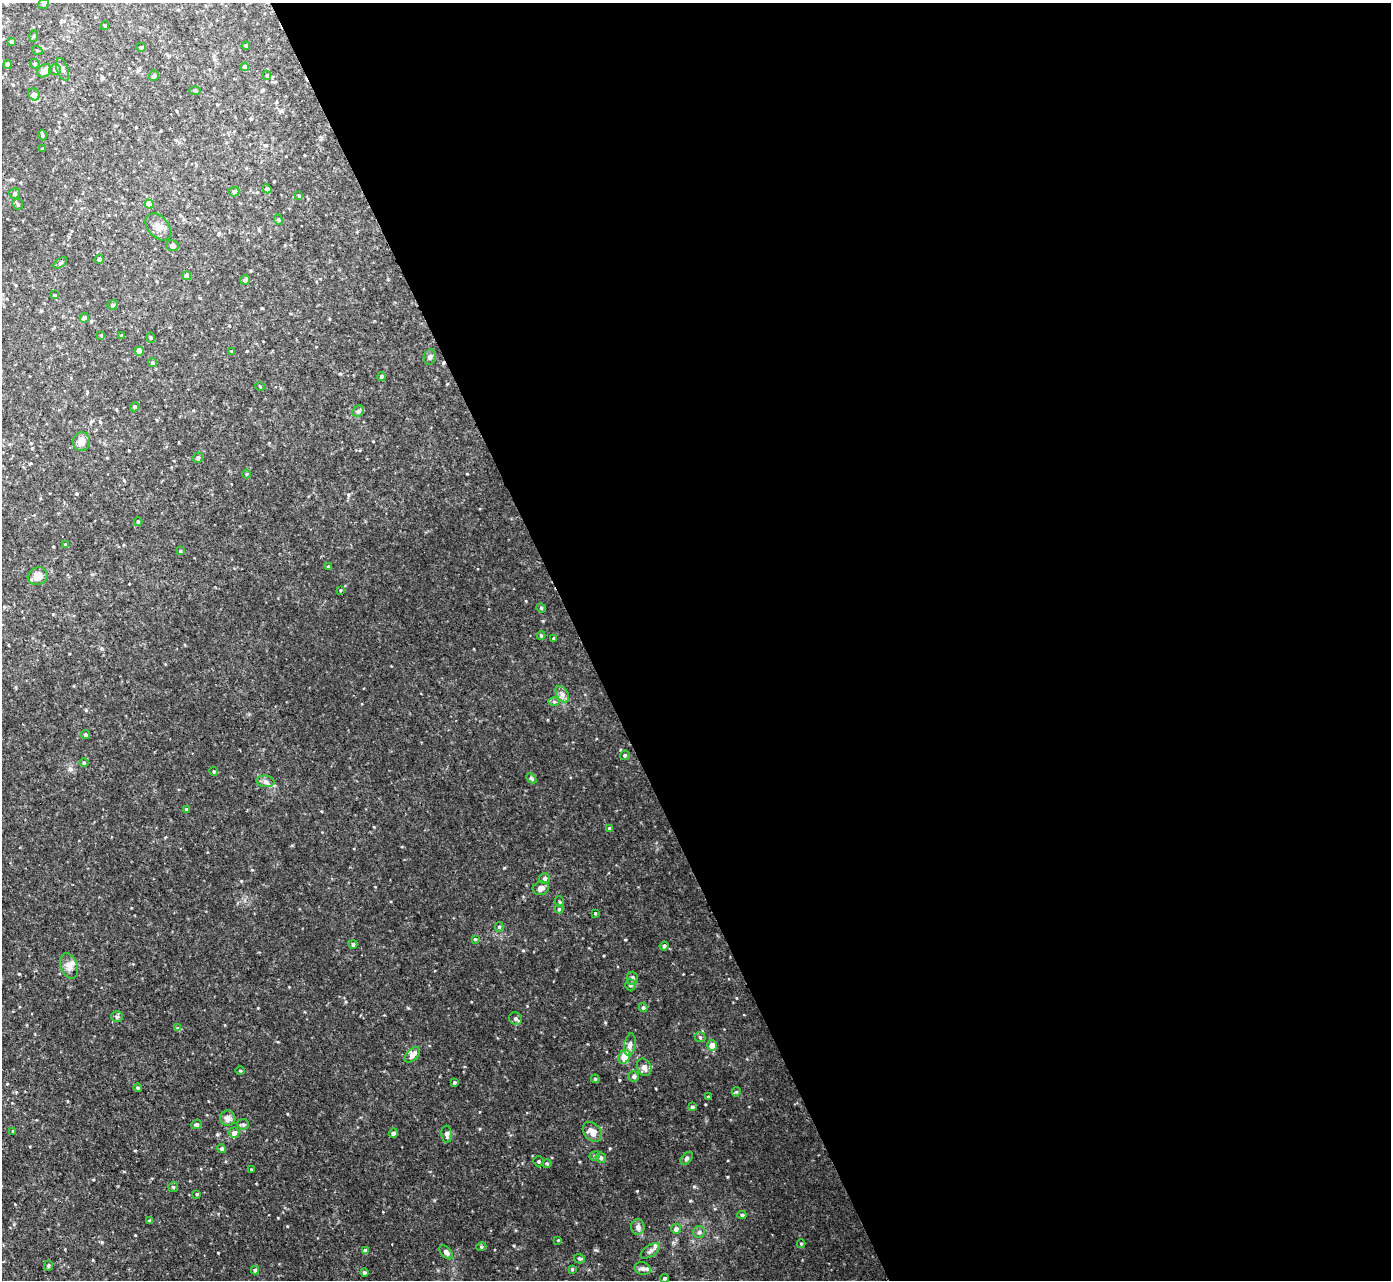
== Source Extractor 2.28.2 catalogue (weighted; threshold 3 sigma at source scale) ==
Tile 8 of 4 x 4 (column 4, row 2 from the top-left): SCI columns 4238-5626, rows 2711-3988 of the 5692 x 5724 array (HDU 1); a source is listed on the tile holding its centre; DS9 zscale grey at full resolution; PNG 1393 x 1282 px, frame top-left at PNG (2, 3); each listed source drawn as its Kron ellipse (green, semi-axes under 4 px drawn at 4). Shown black and unused: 58% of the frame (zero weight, under 2 of 3 exposures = <1% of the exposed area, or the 3 px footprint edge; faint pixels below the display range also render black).
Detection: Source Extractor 2.28.2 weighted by HDU 2 'WHT'; one run over the whole footprint, this tile lists its part. Background 0.0659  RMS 0.01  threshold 0.0456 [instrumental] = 3 sigma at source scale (4.5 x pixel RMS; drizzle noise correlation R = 1.50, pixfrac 1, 0.05/0.05 arcsec/px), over >= 5 px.
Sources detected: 136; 3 inside a brighter listed object's ellipse — not listed separately; the other 133 listed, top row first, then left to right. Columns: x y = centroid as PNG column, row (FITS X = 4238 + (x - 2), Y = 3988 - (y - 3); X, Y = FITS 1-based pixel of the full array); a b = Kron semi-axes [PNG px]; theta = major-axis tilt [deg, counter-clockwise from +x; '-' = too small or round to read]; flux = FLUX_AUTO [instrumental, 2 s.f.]
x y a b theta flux
44 4 6 4 40 1.7
105 25 4 3 - 1.2
33 36 6 4 88 1
11 42 4 3 - 2.6
246 46 4 4 - 1.1
141 47 5 4 - 1.7
37 50 5 3 - 0.79
8 64 4 4 - 3.2
35 64 5 4 - 1.6
245 67 4 4 - 4.4
55 69 6 5 - 3
62 69 12 5 -71 3
44 71 7 6 - 6.5
267 75 4 4 - 1.1
154 76 5 5 - 1.7
195 90 6 4 -2 1.1
34 94 6 5 - 3.4
42 135 5 3 - 1.1
42 149 3 3 - 1.3
267 189 4 4 - 2
234 192 5 5 - 1.3
15 194 5 5 - 2.1
299 196 4 3 - 0.8
18 204 6 5 - 1.4
149 204 4 4 - 9.7
278 220 5 4 - 1.1
158 227 15 10 -49 6.7
172 246 6 5 - 2.3
99 259 4 4 - 2.8
60 263 7 4 36 1.4
187 276 4 4 - 4.9
245 280 5 4 - 2.4
55 295 3 3 - 0.97
113 305 5 4 - 1.5
84 318 5 4 - 3.3
101 335 4 4 - 0.79
122 335 3 3 - 1.3
151 337 5 4 - 1.1
139 351 4 4 - 7.9
232 351 4 4 - 1
430 357 8 6 73 2.4
153 363 4 4 - 1.4
381 377 4 4 - 2.6
260 386 5 3 - 0.79
135 407 4 4 - 1.6
358 411 6 5 - 1.8
81 442 9 8 - 6.3
198 458 6 5 - 1.4
246 474 4 3 - 0.85
138 522 4 3 - 1.3
65 545 3 3 - 1.6
180 551 4 3 - 0.81
328 567 4 3 - 1
38 576 10 8 19 7.2
341 590 4 3 - 0.66
541 608 5 4 - 1.1
541 635 4 4 - 1.2
553 638 3 3 - 0.86
562 694 9 5 -60 3.3
554 702 6 4 -1 1.5
85 735 4 4 - 1.3
625 755 5 4 - 1.4
84 762 4 3 - 0.96
214 771 5 4 - 1.2
531 778 6 4 -44 1.3
265 781 9 5 -6 2.7
186 809 4 4 - 1.3
610 828 4 4 - 1.6
545 878 5 5 - 2
541 888 8 6 20 4.6
560 902 5 3 - 0.86
559 909 4 4 - 1.4
595 913 3 3 - 0.84
499 927 5 4 - 1.4
475 939 4 3 - 0.91
353 944 4 3 - 1.6
664 946 4 4 - 1.2
69 966 13 8 -69 5.6
632 978 6 5 - 1.8
630 985 5 5 - 2.4
643 1008 4 4 - 1.6
117 1017 6 5 - 1.8
515 1019 7 6 - 2.3
177 1028 4 4 - 0.79
700 1037 5 5 - 1.6
630 1045 11 5 80 3.5
712 1045 5 4 - 9.6
412 1055 9 5 45 4.9
624 1057 7 5 61 15
644 1067 9 7 -64 4.9
240 1071 5 3 - 0.86
634 1076 5 5 - 2.2
595 1079 4 4 - 1
454 1082 4 3 - 1.2
138 1088 4 4 - 1.4
736 1092 5 4 - 1
708 1097 4 3 - 0.99
692 1107 4 3 - 1.7
228 1118 8 7 - 4.7
243 1124 6 5 - 1.7
196 1125 5 4 - 2.2
13 1131 3 3 - 0.79
592 1132 11 8 -48 9.1
234 1133 5 5 - 4.5
393 1133 5 4 - 2.4
447 1134 8 5 -86 3
222 1149 4 4 - 1.7
595 1156 5 4 - 1.7
601 1158 5 5 - 2
687 1158 7 4 49 1.6
539 1161 5 5 - 1.3
547 1163 5 3 - 0.97
251 1169 4 2 - 0.8
173 1187 5 4 - 1.1
197 1194 3 3 - 1.1
742 1215 4 4 - 1.3
150 1221 4 4 - 3.2
638 1227 7 6 - 3.5
676 1229 5 5 - 3.2
699 1232 6 6 - 1.9
558 1240 3 2 - 0.71
801 1244 4 4 - 1
481 1247 5 3 - 0.93
365 1251 4 4 - 4.5
650 1251 11 5 34 3.3
446 1252 8 5 -49 4
579 1259 5 4 - 1.6
48 1266 5 4 - 1.2
572 1269 4 4 - 0.84
643 1269 8 6 -18 3.1
255 1270 4 4 - 1.8
364 1273 4 4 - 1.4
665 1278 4 4 - 1.6
Isophote crosses this tile's border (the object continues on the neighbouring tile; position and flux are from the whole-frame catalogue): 1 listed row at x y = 44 4
Unlisted compact peaks at least as high as the median listed source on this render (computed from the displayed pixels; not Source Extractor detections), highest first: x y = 610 1148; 637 1191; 70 769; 278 1218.